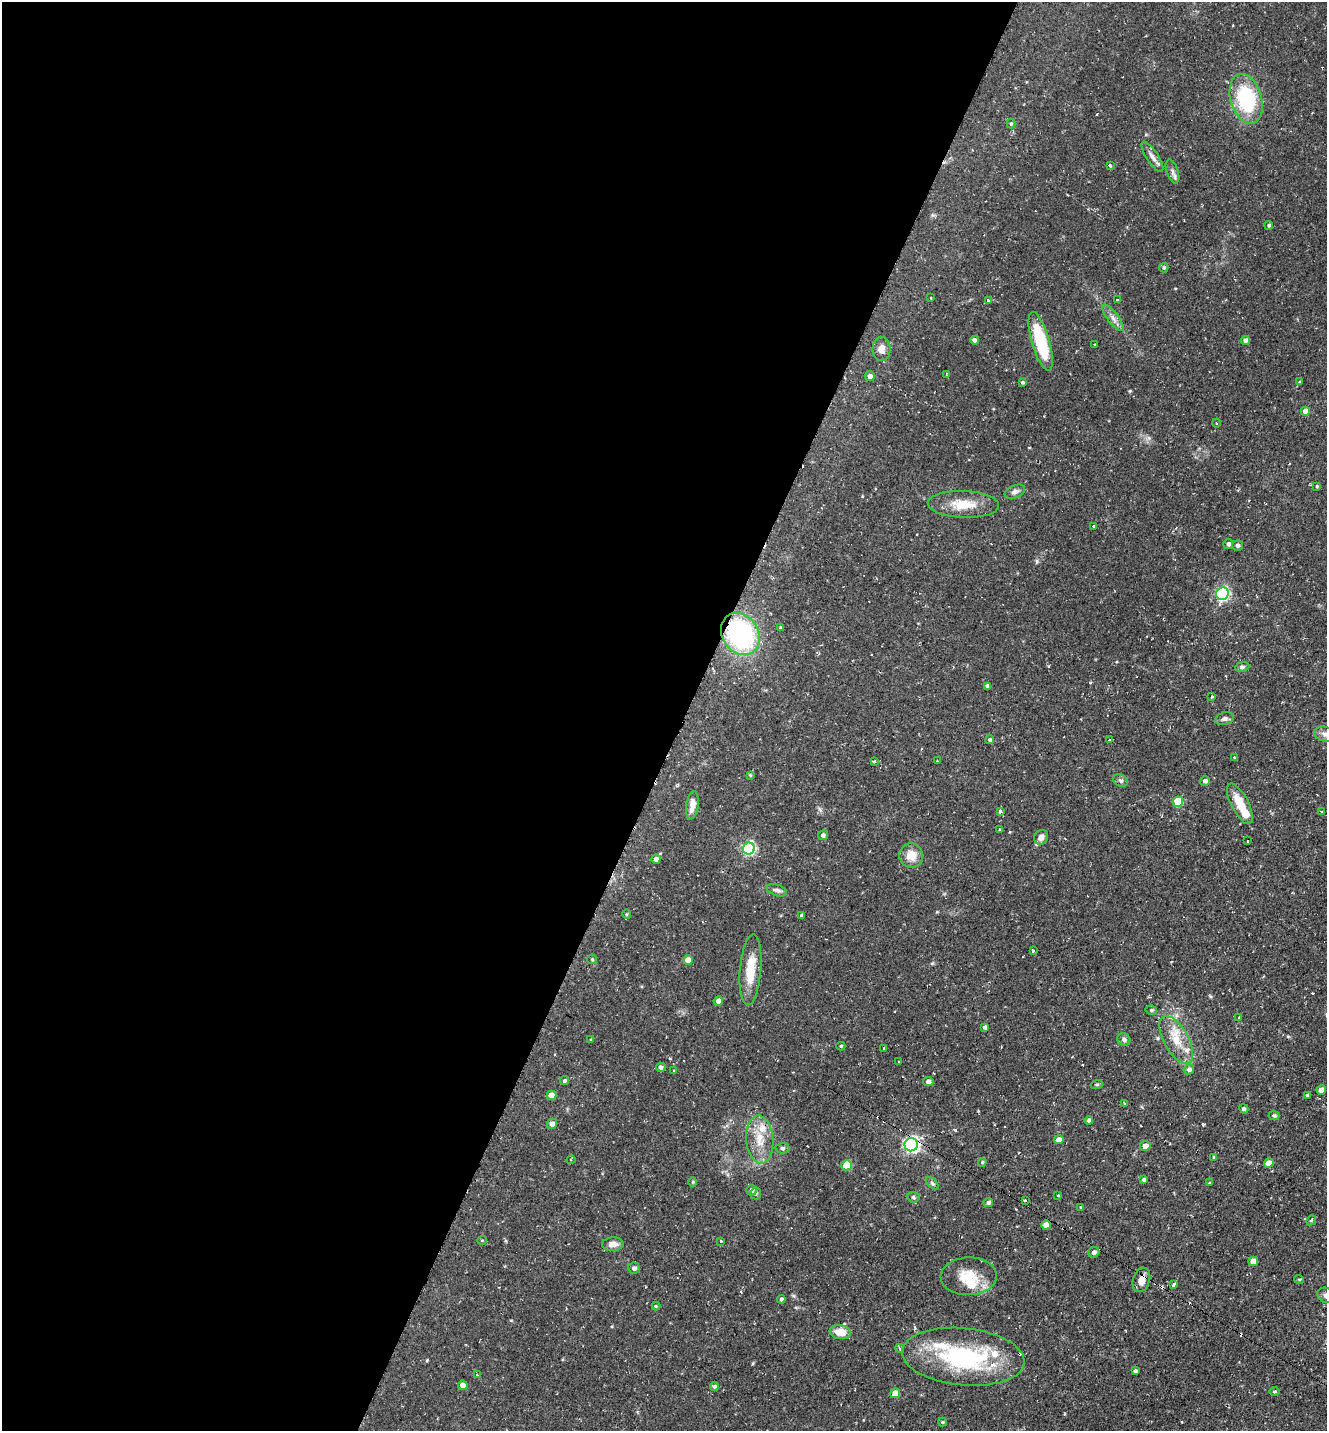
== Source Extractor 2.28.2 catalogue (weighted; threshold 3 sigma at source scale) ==
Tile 5 of 4 x 4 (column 1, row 2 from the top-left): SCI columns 278-1602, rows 2857-4285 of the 5727 x 5714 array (HDU 1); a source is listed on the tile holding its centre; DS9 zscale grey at full resolution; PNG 1329 x 1433 px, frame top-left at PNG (2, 2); each listed source drawn as its Kron ellipse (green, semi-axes under 4 px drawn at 4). Shown black and unused: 52% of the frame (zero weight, under 2 of 3 exposures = <1% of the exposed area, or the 3 px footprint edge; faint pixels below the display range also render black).
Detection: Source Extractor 2.28.2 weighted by HDU 2 'WHT'; one run over the whole footprint, this tile lists its part. Background 0.0823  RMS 0.0071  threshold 0.0319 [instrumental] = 3 sigma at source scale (4.5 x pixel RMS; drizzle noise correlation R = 1.50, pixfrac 1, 0.05/0.05 arcsec/px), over >= 5 px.
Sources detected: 151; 1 inside a brighter object's white glare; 11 cosmic-ray / hot-pixel residue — neither listed nor drawn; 6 inside a brighter listed object's ellipse — not listed separately; the other 133 listed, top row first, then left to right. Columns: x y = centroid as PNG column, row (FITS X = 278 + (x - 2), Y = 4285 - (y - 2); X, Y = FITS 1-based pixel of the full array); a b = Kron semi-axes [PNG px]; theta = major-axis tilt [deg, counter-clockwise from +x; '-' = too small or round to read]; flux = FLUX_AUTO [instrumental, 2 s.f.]
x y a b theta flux
1246 99 25 15 -74 57
1011 124 5 4 - 0.93
1152 157 17 6 -57 3.5
1110 165 3 3 - 3.1
1172 171 12 5 -71 2.6
1269 225 4 4 - 1
1164 268 4 4 - 1.1
931 297 3 2 - 0.77
1117 299 3 2 - 0.59
988 300 3 3 - 1.8
1113 318 16 5 -53 4.1
974 340 4 4 - 2.7
1245 340 5 4 - 2.4
1041 341 30 9 -73 39
1095 345 3 3 - 0.92
881 349 12 9 -90 5.1
946 374 3 2 - 0.51
870 376 5 5 - 2.9
1022 382 4 4 - 1
1299 382 3 3 - 1.1
1305 411 4 4 - 5.8
1216 423 4 3 - 0.47
1317 486 3 3 - 0.73
1015 492 11 6 23 2.9
963 504 35 13 -2 17
1093 526 3 3 - 2.7
1228 544 5 5 - 2.1
1238 545 5 5 - 1.7
1222 594 6 6 - 110
780 628 3 3 - 0.85
740 634 22 18 -57 99
1242 667 7 5 10 1.5
988 686 4 4 - 1.9
1212 697 3 3 - 1.6
1225 719 9 6 17 2.1
1325 734 10 7 -14 3.5
990 740 4 4 - 1.3
1109 740 3 3 - 0.48
1234 757 3 3 - 0.68
874 761 3 3 - 0.68
937 761 3 2 - 0.75
750 775 4 4 - 0.76
1120 781 7 6 - 2
1205 781 5 4 - 2.3
1178 802 5 5 - 27
1240 804 22 8 -62 16
692 805 14 6 81 6.1
1000 811 3 3 - 2.6
1321 812 3 2 - 0.98
1000 830 3 3 - 0.87
823 835 5 4 - 1.6
1041 837 8 6 54 4.5
1247 841 3 3 - 1.4
749 849 6 6 - 110
911 855 12 12 - 9.5
656 859 4 4 - 2.8
777 890 10 5 -18 2.2
626 914 5 3 - 0.67
801 915 3 3 - 1.5
1033 951 4 3 - 1.9
592 959 5 4 - 0.81
688 960 5 4 - 8.2
750 970 35 10 85 17
718 1001 4 4 - 4.1
1151 1010 6 4 -12 1.2
1239 1017 3 3 - 1.2
985 1027 4 3 - 2.2
1124 1039 7 6 - 1.9
591 1040 3 3 - 0.6
1176 1040 26 12 -61 15
841 1046 4 4 - 0.88
884 1048 3 2 - 1.4
899 1062 2 2 - 0.56
661 1067 4 4 - 2.3
1189 1069 5 4 - 2.3
674 1071 4 3 - 0.59
564 1081 5 4 - 1.2
928 1081 5 4 - 2.9
1097 1084 6 4 18 0.81
1321 1090 5 4 - 6.1
551 1095 5 4 - 8.8
1308 1095 4 4 - 1.1
1124 1103 3 2 - 0.59
1244 1109 5 4 - 1
1274 1116 5 4 - 1.4
1089 1120 4 4 - 2.2
552 1124 5 5 - 4.3
760 1139 24 13 -85 15
1059 1140 4 4 - 5.7
911 1145 7 6 - 200
1145 1146 5 4 - 4.8
782 1148 7 5 4 1.5
1214 1157 4 3 - 0.78
571 1159 5 2 - 0.92
982 1162 4 3 - 0.91
1269 1163 5 4 - 8.6
847 1165 5 5 - 21
1144 1180 4 3 - 1.6
693 1182 4 4 - 0.74
932 1183 8 4 -45 1.4
1209 1183 4 3 - 0.49
752 1190 5 5 - 1.8
756 1193 6 5 - 1.8
1058 1195 4 3 - 1.6
913 1197 6 5 - 1.3
1025 1200 3 3 - 1.3
988 1202 5 4 - 1.6
1081 1208 4 3 - 0.75
1311 1220 5 4 - 0.79
1046 1225 5 4 - 7
482 1240 5 3 - 0.62
721 1241 3 3 - 1.4
613 1244 10 7 5 5.1
1094 1252 6 5 - 2.8
1253 1261 5 4 - 5.6
634 1268 6 6 - 1.8
969 1276 28 19 3 18
1299 1279 5 3 - 0.62
1141 1280 12 8 71 6.4
1173 1285 3 3 - 2.6
1326 1295 9 7 -29 3.3
781 1299 4 4 - 1.4
656 1306 4 4 - 0.65
840 1332 11 7 -8 9.3
900 1348 4 3 - 1.5
963 1357 61 28 -6 89
1135 1371 4 3 - 1.6
477 1375 3 2 - 1.5
463 1385 5 5 - 5.2
714 1386 4 4 - 1.3
1274 1391 5 3 - 0.95
895 1393 5 4 - 9.4
942 1422 4 4 - 0.75
Overlapping masked pixels (flux is a lower limit): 3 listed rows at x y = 740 634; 911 1145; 1141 1280
Isophote crosses this tile's border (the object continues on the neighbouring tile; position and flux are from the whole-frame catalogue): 2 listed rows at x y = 1325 734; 1326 1295